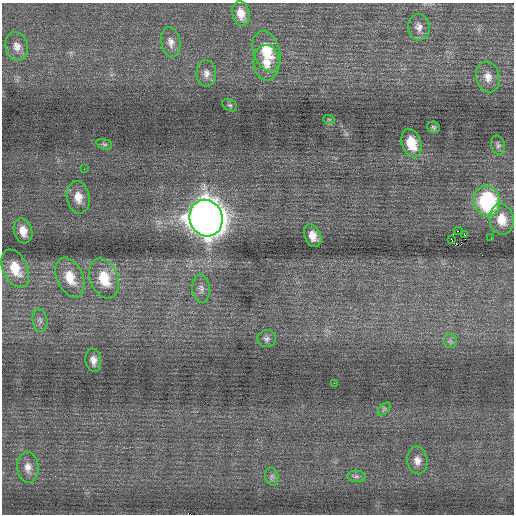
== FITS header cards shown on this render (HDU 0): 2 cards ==
NAXIS1  =                  512 / Axis length
NAXIS2  =                  512 / Axis length

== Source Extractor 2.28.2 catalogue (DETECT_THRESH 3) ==
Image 512 x 512 px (HDU 0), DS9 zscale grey, 1 PNG px = 1 image px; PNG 516 x 516 px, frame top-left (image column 1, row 512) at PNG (2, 3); each listed source drawn as its Kron ellipse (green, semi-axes under 4 px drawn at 4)
Background 0.116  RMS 0.72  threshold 2.17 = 3 sigma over >= 5 px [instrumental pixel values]
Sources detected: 39; all 39 listed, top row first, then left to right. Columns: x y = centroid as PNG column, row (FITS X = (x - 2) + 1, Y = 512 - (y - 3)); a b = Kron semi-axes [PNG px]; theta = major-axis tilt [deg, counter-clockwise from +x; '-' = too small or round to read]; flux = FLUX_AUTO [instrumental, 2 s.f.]
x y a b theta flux
241 13 12 8 -80 560
419 27 13 11 -85 320
171 42 15 9 -80 370
17 46 14 11 -76 450
267 51 21 13 -71 1500
266 63 18 13 -86 820
206 73 13 10 -89 360
488 77 16 11 -77 510
230 105 8 5 -31 90
329 119 6 3 -18 52
434 127 6 5 - 88
411 143 14 9 -73 1200
104 144 8 5 -18 99
498 145 10 7 -73 170
84 169 2 2 - 34
78 197 16 11 -82 650
487 201 15 13 -76 6000
206 218 18 16 -70 92000
502 219 15 12 -79 940
23 231 13 9 -74 590
458 231 4 2 - 550
465 235 2 2 - 750
313 236 12 8 -67 500
491 238 2 2 - 78
451 239 2 2 - 360
15 268 20 12 -66 1300
70 278 21 13 -67 1300
104 278 21 14 -69 1600
201 289 14 8 -84 310
40 320 12 7 -78 220
267 339 9 8 - 180
450 341 7 6 - 130
93 360 12 7 -81 340
334 383 3 2 - 56
384 409 8 4 45 100
417 460 14 10 -84 400
28 467 15 11 -86 470
356 476 9 6 -6 160
272 477 9 6 -75 180